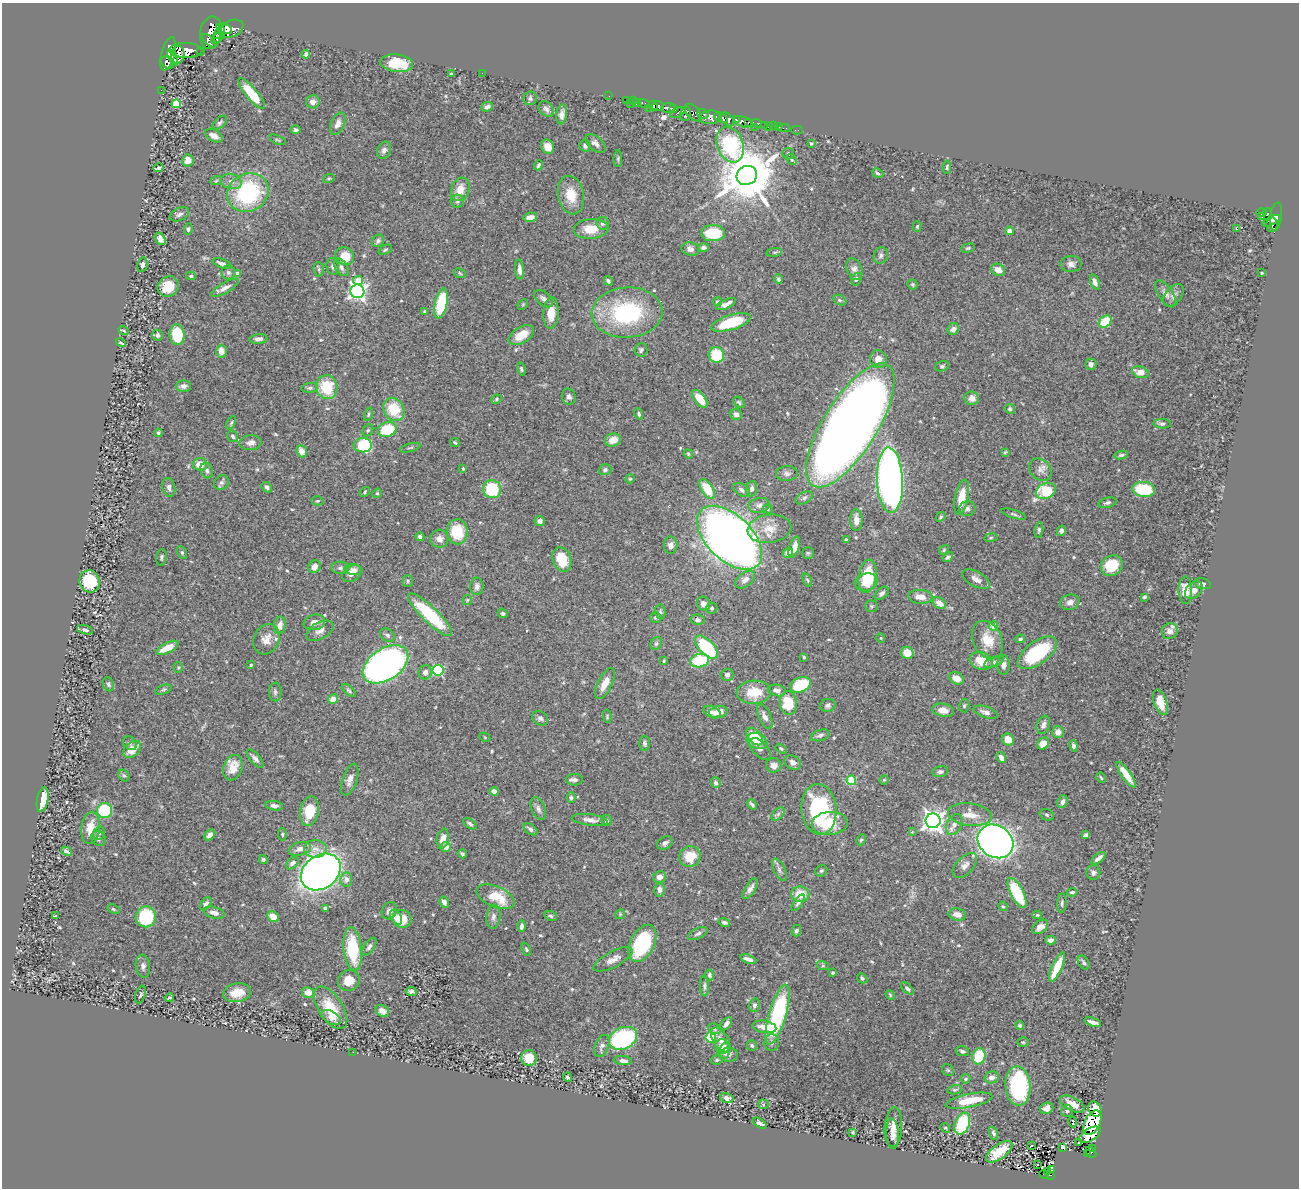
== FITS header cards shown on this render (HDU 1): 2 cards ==
NAXIS1  =                 1297
NAXIS2  =                 1186

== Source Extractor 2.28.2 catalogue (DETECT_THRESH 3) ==
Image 1297 x 1186 px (HDU 1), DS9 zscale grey, 1 PNG px = 1 image px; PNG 1301 x 1190 px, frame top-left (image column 1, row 1186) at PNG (2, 3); each listed source drawn as its Kron ellipse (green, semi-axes under 4 px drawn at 4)
Background 0.741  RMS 0.03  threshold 0.0899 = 3 sigma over >= 5 px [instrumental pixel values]
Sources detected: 550; of the 550, the 500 brightest by FLUX_AUTO listed and drawn (50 fainter detections omitted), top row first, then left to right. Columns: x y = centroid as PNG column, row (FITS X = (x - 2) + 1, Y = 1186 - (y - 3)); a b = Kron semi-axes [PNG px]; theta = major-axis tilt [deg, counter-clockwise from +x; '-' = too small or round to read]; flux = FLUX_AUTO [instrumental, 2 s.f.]
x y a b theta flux
224 29 8 4 -21 950
231 29 13 8 21 1600
211 33 16 10 80 2800
219 33 7 4 53 840
218 38 8 3 39 620
209 41 8 4 -43 770
186 50 16 7 -1 2100
200 51 3 3 - 72
168 54 17 6 75 2700
306 54 4 4 - 6.9
178 55 9 6 82 540
173 57 9 3 -66 950
168 63 7 5 -34 640
397 63 16 8 -7 68
482 73 2 2 - 4.2
452 74 4 3 - 3.5
161 90 2 2 - 7.1
252 94 19 6 -50 59
609 96 2 2 - 9.1
530 98 7 6 - 5.3
626 100 3 2 - 4.1
633 101 2 2 - 7.5
313 102 7 6 - 13
637 103 4 3 - 28
644 103 6 3 -15 33
176 104 4 4 - 82
630 104 2 2 - 38
653 106 5 3 - 340
658 106 6 4 -3 810
487 107 6 4 21 6.2
648 108 2 2 - 6.2
668 108 7 5 6 900
546 109 9 6 -47 7.4
673 109 4 3 - 230
678 113 8 3 27 290
693 113 10 6 -47 440
562 114 10 5 82 9.6
686 114 7 5 74 490
703 114 6 5 - 300
710 117 10 6 6 960
721 118 7 4 -31 1300
728 119 8 5 -51 790
736 120 4 3 - 310
743 122 9 5 -19 730
748 122 3 3 - 150
220 123 8 5 44 4.4
756 123 5 3 - 150
338 124 12 7 65 12
764 125 3 3 - 71
774 126 3 2 - 27
754 127 2 2 - 38
768 127 2 2 - 6.3
778 127 2 2 - 6.6
784 128 6 2 0 14
296 130 5 4 - 5
797 130 6 2 0 14
214 136 10 5 -27 11
277 140 9 3 -22 2.5
595 143 12 6 -41 9.5
811 143 4 3 - 4
730 145 18 13 -69 250
585 146 6 5 - 4.8
548 147 7 6 - 22
384 150 9 6 64 8.3
788 154 6 5 - 4.6
618 159 8 4 88 3.6
792 159 6 4 -47 2.9
188 160 6 5 - 18
538 165 5 3 - 3.5
947 167 6 4 82 3.2
158 168 5 3 - 5
877 173 6 4 -26 4.8
747 175 10 9 - 14000
329 178 6 4 17 2.7
216 181 6 3 20 2.3
231 181 10 7 -16 11
460 189 12 9 70 26
248 193 21 19 28 210
571 195 19 13 -79 42
457 201 6 6 - 5
1262 212 5 3 - 170
179 214 10 6 24 7.2
1268 214 6 3 -81 170
530 217 7 4 8 13
1262 217 2 2 - 4.5
1276 217 14 6 81 340
1271 221 10 3 26 290
603 223 6 6 - 6.8
1272 224 7 5 -89 270
917 227 5 4 - 2.8
188 229 6 4 83 3.4
591 229 17 9 3 40
1236 229 3 3 - 58
1009 231 4 4 - 12
713 233 12 8 -1 62
160 239 6 5 - 9.4
378 241 7 5 47 5.4
703 248 5 4 - 6.4
968 248 7 4 15 3.2
690 249 9 6 -13 8.9
385 250 7 4 23 3.4
774 252 8 4 8 3.3
881 255 8 7 - 5.7
345 256 10 8 -35 35
222 263 9 4 -20 7.6
1071 264 10 8 1 9.4
142 265 7 5 78 6.8
333 267 8 6 -75 6
341 267 9 6 -58 8.1
319 269 7 5 -84 4.2
520 269 10 4 -85 9.7
854 269 11 7 -68 10
998 270 7 5 -27 15
228 272 7 7 - 5.1
237 273 4 4 - 5.3
460 273 6 4 -25 3.1
1261 273 3 3 - 3.3
191 276 5 4 - 3.1
778 279 5 4 - 3.8
856 279 6 5 - 4.7
358 281 5 4 - 37
608 281 5 3 - 4.2
1095 282 8 4 -70 8.6
913 284 5 5 - 3
168 287 11 10 - 33
225 288 15 5 30 12
357 291 7 7 - 750
1165 294 15 7 -56 11
1173 295 13 8 50 9.7
544 299 11 6 -39 8.6
839 300 7 4 -26 3.6
717 302 4 4 - 3.4
441 303 15 6 78 130
523 304 6 4 46 2.3
726 304 11 4 25 15
425 311 3 3 - 3.2
551 313 15 7 87 30
627 313 35 25 4 220
731 322 20 7 17 89
1105 322 7 5 45 54
953 329 6 5 - 11
123 330 5 4 - 3.3
157 335 5 5 - 4.5
177 335 10 7 -84 100
521 335 14 8 31 35
259 339 9 5 4 7.8
121 343 5 3 - 3
641 350 6 6 - 4.2
221 351 6 5 - 17
716 355 8 7 - 76
878 359 8 8 - 21
1091 364 6 5 - 9.1
942 366 7 5 18 3.8
521 369 6 4 -75 3.9
1140 372 8 5 -14 25
183 386 7 6 - 8.5
327 387 12 10 -78 80
310 388 8 5 5 5.2
569 397 8 7 - 6.6
972 398 7 7 - 13
496 399 5 4 - 3
700 399 10 5 -52 38
739 402 6 4 -44 3.4
394 409 12 10 -59 65
1010 409 5 5 - 4
368 414 7 4 73 3
639 414 6 4 -70 3.5
736 414 5 5 - 7.4
231 423 7 4 63 3.2
1162 424 9 4 -4 5.6
850 425 71 27 58 3700
368 430 6 5 - 3.2
387 430 9 7 17 78
158 433 4 3 - 3.2
233 436 6 4 -57 4.1
613 440 8 6 18 23
455 442 5 3 - 2.5
251 443 11 7 7 11
363 445 9 7 0 120
410 448 10 2 15 2.7
302 451 6 5 - 18
1005 452 4 3 - 2.3
688 454 5 4 - 2.8
1121 455 7 4 7 4.9
200 464 7 6 - 25
463 469 3 3 - 2.4
207 470 8 6 -69 6
605 470 6 5 - 4.5
1040 470 12 10 -45 13
787 473 11 7 3 7.2
630 479 5 4 - 2.4
890 480 33 13 -87 1400
221 483 8 7 - 5.4
169 487 9 6 -78 8.4
267 487 6 4 -46 5.5
492 489 9 9 - 110
707 489 11 6 -59 57
751 489 7 5 81 7.7
1144 489 11 7 -8 110
741 490 9 6 -33 7.8
1046 491 10 7 25 110
365 492 5 4 - 2.7
377 493 5 4 - 2.6
962 497 17 6 78 42
804 498 9 5 29 5.7
318 501 6 4 3 2.8
1107 503 9 5 15 5.6
759 505 11 7 12 10
768 509 5 4 - 2.9
967 509 8 7 - 6.6
1014 514 13 4 -17 4.8
941 517 5 4 - 3.3
856 520 10 6 -90 15
540 521 5 5 - 6.7
769 529 22 14 7 35
1039 530 8 4 80 3.8
1061 531 5 4 - 8.2
457 532 12 10 -89 73
420 537 4 4 - 5.4
729 538 40 22 -44 2200
991 538 7 3 9 2.5
439 539 9 9 - 14
846 540 3 3 - 3
671 545 8 7 - 9.3
794 547 11 5 72 16
944 550 5 4 - 2.6
182 553 7 4 -64 3.5
788 553 5 5 - 14
808 553 6 5 - 3.3
161 557 8 5 83 4.1
948 557 5 3 - 4.3
562 560 13 9 -69 45
1112 566 11 9 33 71
314 567 7 5 48 15
340 568 9 6 -3 6.4
354 570 9 5 -4 9.8
352 574 10 7 37 16
868 576 17 9 82 80
976 579 15 7 -28 14
745 580 11 7 38 12
807 580 7 4 -66 2.8
90 581 11 10 - 100
408 581 5 5 - 3.3
866 582 11 8 16 45
1202 584 8 5 -13 6.4
477 586 9 6 -89 7.8
1185 590 14 7 -89 30
1194 590 10 7 46 12
882 593 8 5 41 5.9
920 597 12 7 -5 19
1144 597 4 3 - 3
467 600 5 4 - 2.5
1070 602 10 7 14 13
939 603 7 5 -37 19
703 604 7 6 - 12
871 606 6 5 - 3.5
712 608 6 5 - 3.6
660 612 7 5 -87 3.7
503 613 5 4 - 4.1
430 615 30 8 -44 130
656 617 5 5 - 4.2
698 620 7 5 -10 5.5
314 622 11 7 11 16
280 625 9 6 80 17
993 626 5 4 - 23
85 630 8 4 -16 4.9
320 631 15 8 29 12
1170 631 8 7 - 13
387 635 8 6 -36 5.1
881 638 5 4 - 2.3
266 639 15 12 64 23
1020 639 5 3 - 3.4
988 640 20 14 -65 42
656 644 7 5 58 4.1
706 647 14 7 -46 160
167 648 12 5 27 28
907 653 6 6 - 29
1037 653 23 11 36 150
804 657 3 3 - 2.4
664 661 4 3 - 2.4
700 661 9 6 11 100
981 661 12 8 -18 37
994 662 10 4 21 5.6
385 664 25 15 34 950
251 665 4 3 - 2.3
1004 665 9 6 90 11
178 667 5 4 - 2.6
438 670 5 5 - 190
425 672 7 6 - 11
727 675 6 6 - 7.4
956 678 7 5 -31 21
108 684 7 5 -68 4.6
605 684 17 7 63 26
800 685 11 7 21 110
163 690 8 4 18 3.9
349 690 9 4 -41 3.6
777 690 9 5 -11 8.9
275 692 9 6 -89 6.2
754 692 17 11 3 45
333 699 5 4 - 20
1160 702 13 6 -72 26
788 703 12 8 -83 58
828 705 8 6 14 6
964 706 7 5 76 3.4
943 710 11 6 -11 16
712 712 9 5 -24 8.7
718 712 9 6 11 20
986 712 12 5 -18 9.8
607 716 6 4 -81 2.6
765 717 13 6 -66 11
540 718 8 6 -33 6.4
1043 725 9 6 71 9.4
1058 732 6 6 - 16
820 735 9 5 18 7.6
754 736 10 6 -48 43
485 737 5 4 - 2.3
1008 740 6 5 - 22
757 741 11 7 -22 42
130 743 8 6 -47 4.7
645 743 7 5 -88 4.8
1043 743 7 5 42 18
1073 746 6 4 -75 4.7
132 749 10 7 39 32
760 749 13 7 -45 8.6
781 749 6 4 -30 3.5
1001 757 6 4 -59 12
255 759 11 5 -48 7.4
793 763 9 6 -29 9.5
774 765 8 7 - 10
233 768 13 9 70 34
940 772 8 5 11 6.3
1126 775 15 4 -55 32
124 776 6 5 - 3.2
1101 778 5 3 - 2.8
350 779 16 7 71 14
574 780 8 6 -1 7.2
851 780 5 4 - 100
884 780 5 4 - 2.4
716 783 5 5 - 5.3
494 791 4 4 - 13
571 798 5 4 - 4.1
43 800 13 5 80 34
1062 802 6 5 - 7.6
752 804 6 3 -49 3.6
274 806 9 4 -8 8.2
538 809 12 7 -67 8.9
819 809 25 17 -84 190
105 811 7 7 - 120
309 811 15 9 79 53
778 814 8 5 45 5.2
970 815 22 11 -7 30
1047 815 7 5 -18 3.3
590 820 18 5 -7 13
606 821 5 5 - 4.8
933 821 7 7 - 1300
830 823 18 11 4 63
470 824 7 4 -37 5.1
954 825 11 7 62 11
91 828 16 9 83 31
530 829 8 4 -35 6.1
912 832 4 4 - 2.4
99 833 7 5 72 5
282 834 6 4 -85 2.7
210 835 6 4 47 11
1086 835 4 3 - 3.9
98 838 8 7 - 6.1
443 839 10 5 77 19
861 840 6 4 63 3.2
995 841 19 15 -35 1700
665 843 8 6 34 7.7
446 847 5 5 - 17
300 849 11 6 14 14
315 849 11 9 -3 15
66 851 6 4 -29 5.6
462 854 5 3 - 4
690 857 11 10 - 43
1098 858 8 3 39 8.7
263 860 4 4 - 3.3
292 863 7 5 41 8
965 865 15 8 46 13
779 870 12 5 -62 7.4
821 871 6 5 - 3.2
321 872 21 16 36 1700
1093 872 7 7 - 6.1
660 877 6 6 - 12
346 879 7 6 - 8.9
750 889 12 5 58 10
660 890 7 5 -87 10
1072 892 5 3 - 3.6
1017 893 16 6 -63 100
800 894 9 7 0 36
496 897 20 10 -24 59
444 902 6 4 -59 8.6
798 903 9 4 52 4.4
1062 903 10 4 86 4.6
206 904 7 4 50 7
1003 906 5 4 - 2.3
325 908 4 3 - 4.7
113 909 6 4 -27 3.4
389 911 9 7 63 9.3
214 913 11 5 -15 11
620 914 5 4 - 2.6
957 914 9 6 -11 14
1037 915 5 4 - 2.8
56 916 4 2 - 2.4
551 916 6 4 -19 3.8
146 917 10 10 - 120
273 917 6 5 - 22
396 917 8 5 -58 16
493 917 12 7 84 8.7
402 919 9 9 - 45
724 922 6 4 -14 7.4
521 926 5 3 - 6.9
1040 927 9 6 37 12
796 931 6 5 - 5.1
698 934 10 5 24 5.9
1050 940 5 4 - 7.7
642 943 20 12 63 140
369 947 10 5 55 6.4
353 949 22 9 -84 110
526 949 7 4 -68 3.4
613 959 21 8 28 17
748 959 8 4 -19 9
1084 963 8 5 -57 4.4
143 966 11 7 -83 8.1
823 966 6 4 -17 3.1
1057 967 16 5 65 46
833 973 3 3 - 2.9
709 975 5 4 - 4.4
862 978 6 4 -46 4.3
349 980 11 10 - 29
704 986 10 4 -88 4.6
907 988 7 4 -43 4.8
411 991 5 4 - 5.7
308 992 6 5 - 18
237 993 14 9 10 32
140 995 9 5 70 4.3
890 995 5 4 - 2.3
169 998 5 2 - 2.9
754 1005 7 5 74 5.5
331 1008 24 12 -57 56
382 1011 7 5 -31 12
777 1015 31 8 73 250
331 1017 11 6 -28 12
1093 1022 8 3 -17 9.7
726 1024 7 4 52 8.1
1020 1025 4 4 - 4.2
764 1027 12 6 -9 18
714 1029 6 5 - 3.7
623 1038 15 10 24 260
711 1038 5 5 - 93
721 1040 14 7 -57 17
1023 1042 6 4 -3 3.1
772 1043 8 7 - 6.4
602 1046 12 6 67 9
752 1046 5 5 - 4
722 1047 7 7 - 17
725 1051 8 5 74 11
962 1051 7 5 -11 4.9
353 1052 2 2 - 10
729 1055 9 7 1 7
979 1056 8 6 74 73
529 1058 8 7 - 36
717 1060 6 5 - 3.8
623 1061 9 4 -7 7.4
948 1070 6 5 - 2.9
567 1077 4 3 - 4.4
992 1077 7 6 - 11
965 1079 5 4 - 3.6
1018 1086 20 12 -86 240
955 1090 7 4 10 3.3
727 1098 7 5 -13 6.9
969 1101 24 6 11 54
763 1104 5 5 - 2.8
1072 1104 13 6 -27 33
1046 1108 7 5 17 10
1095 1109 8 6 -60 17
1067 1111 6 6 - 3.6
1073 1122 5 3 - 38
760 1123 8 4 -33 7.2
1092 1123 13 7 64 190
962 1124 11 7 69 130
893 1127 20 8 87 24
945 1128 5 4 - 2.6
853 1132 3 3 - 2.8
993 1133 7 4 -68 4.4
892 1134 15 6 -87 13
1090 1135 12 6 31 6.9
1079 1143 3 2 - 4.3
1032 1145 3 3 - 63
1063 1147 4 3 - 9.9
1092 1148 3 2 - 14
999 1152 15 7 36 53
1091 1152 6 4 -47 37
1087 1153 4 3 - 22
1037 1165 3 3 - 8.7
1051 1170 3 3 - 9.5
1047 1172 4 3 - 12
1044 1174 5 2 - 18
1050 1175 4 2 - 38
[50 fainter detections neither listed nor drawn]